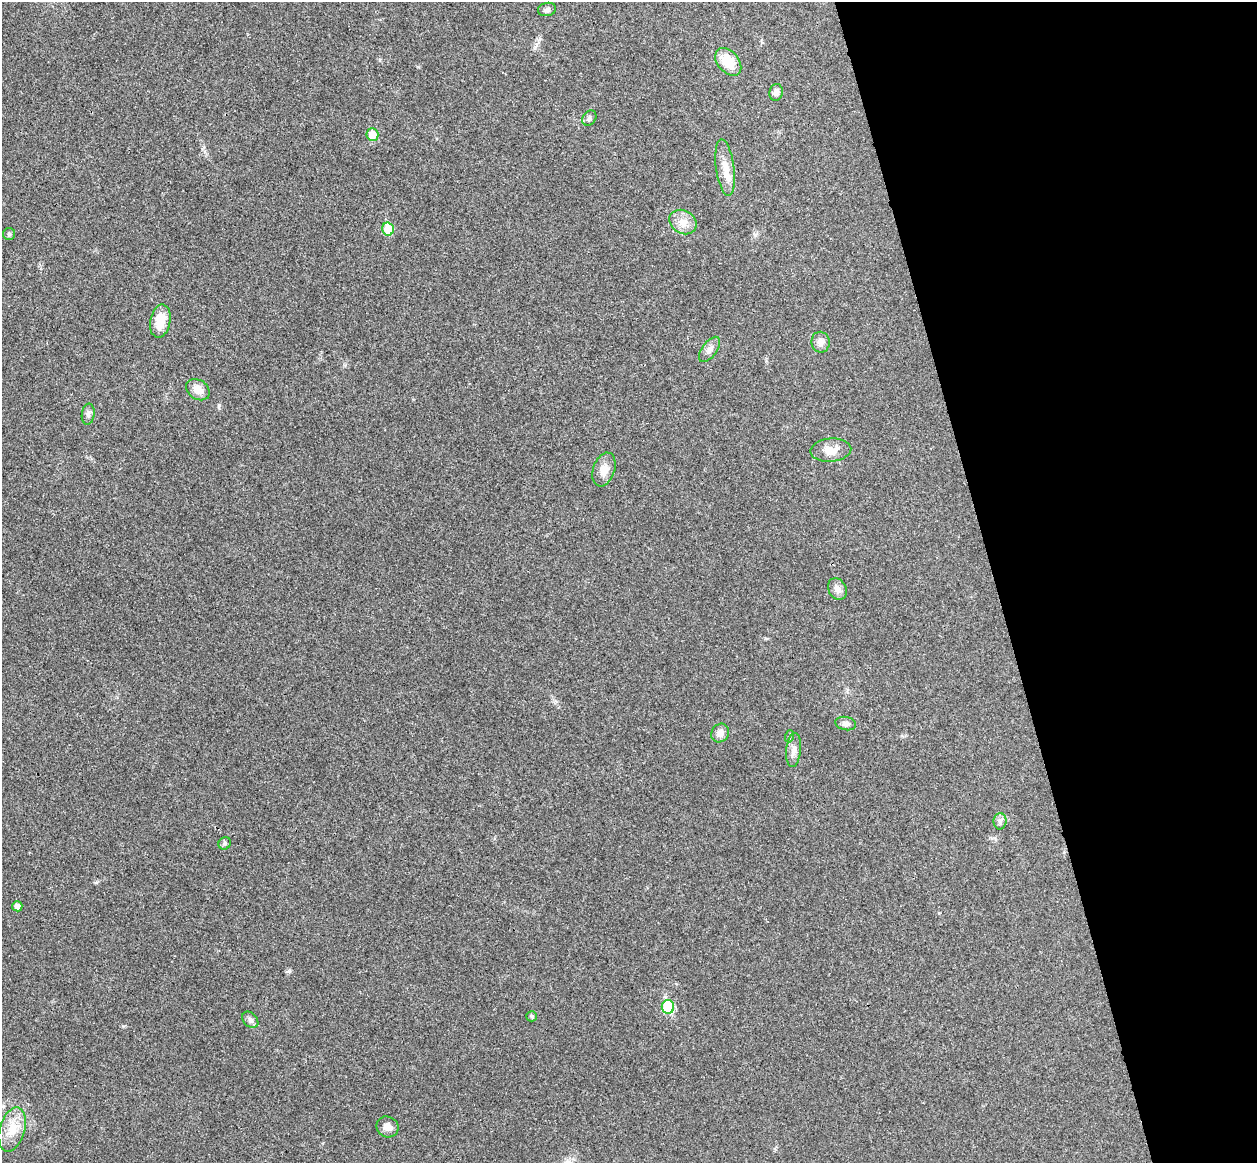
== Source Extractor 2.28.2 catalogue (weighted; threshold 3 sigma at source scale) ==
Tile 12 of 4 x 4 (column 4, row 3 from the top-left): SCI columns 3821-5075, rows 1321-2481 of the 5134 x 5077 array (HDU 1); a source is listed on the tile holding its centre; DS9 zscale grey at full resolution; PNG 1259 x 1165 px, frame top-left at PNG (2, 2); each listed source drawn as its Kron ellipse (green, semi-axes under 4 px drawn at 4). Shown black and unused: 21% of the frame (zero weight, under 3 of 4 exposures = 6% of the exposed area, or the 3 px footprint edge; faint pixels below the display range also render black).
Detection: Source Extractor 2.28.2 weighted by HDU 2 'WHT'; one run over the whole footprint, this tile lists its part. Background 0.0227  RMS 0.0047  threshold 0.0209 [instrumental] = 3 sigma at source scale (4.5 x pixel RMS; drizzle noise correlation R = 1.50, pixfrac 1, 0.05/0.05 arcsec/px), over >= 5 px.
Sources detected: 29; all 29 listed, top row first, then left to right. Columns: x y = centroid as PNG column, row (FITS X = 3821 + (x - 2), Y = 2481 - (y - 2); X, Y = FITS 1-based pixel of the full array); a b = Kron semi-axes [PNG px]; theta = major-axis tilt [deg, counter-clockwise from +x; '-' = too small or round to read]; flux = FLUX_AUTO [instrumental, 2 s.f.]
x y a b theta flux
547 9 9 6 14 1.3
728 62 16 10 -50 11
776 92 8 6 80 2.1
589 118 8 6 51 1.2
372 135 6 6 - 7.4
725 168 28 9 -82 6.3
683 222 14 11 -30 4.5
388 229 6 6 - 10
9 234 6 6 - 0.87
160 321 17 10 79 8
821 342 10 9 - 2.7
709 349 15 7 53 2.6
198 390 13 9 -36 4.1
88 414 10 6 83 1.5
831 450 20 11 5 6
604 469 17 11 71 4.7
837 589 11 8 -62 2.9
846 723 10 6 -11 1.8
720 733 10 8 52 3
790 736 6 4 71 0.61
794 750 17 7 84 3
1000 821 8 6 89 1.4
225 843 6 6 - 1
17 906 5 5 - 2.4
668 1007 7 6 - 22
532 1016 5 5 - 0.94
250 1020 9 6 -45 1.5
387 1127 11 10 - 3.3
12 1130 23 12 73 8.6
Unlisted compact peaks at least as high as the median listed source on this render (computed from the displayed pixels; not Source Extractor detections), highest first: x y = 289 971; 123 1026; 219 405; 535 47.